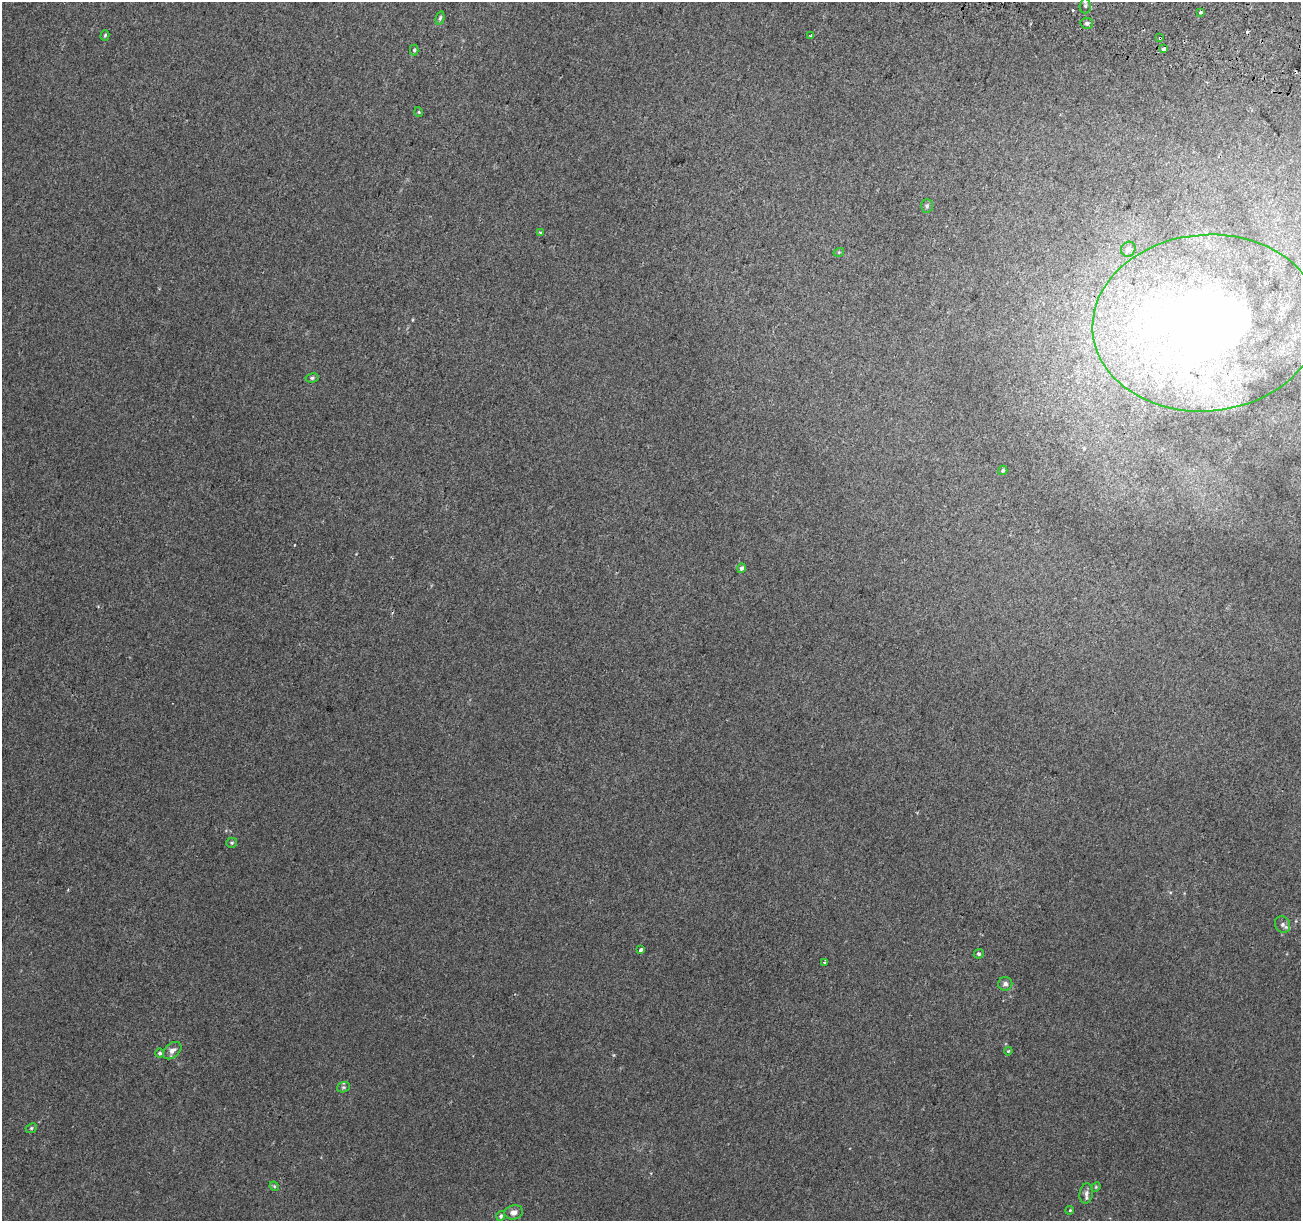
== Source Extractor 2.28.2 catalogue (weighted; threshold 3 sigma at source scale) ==
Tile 10 of 4 x 4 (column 2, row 3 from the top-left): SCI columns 1325-2623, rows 1552-2770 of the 5231 x 5470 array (HDU 1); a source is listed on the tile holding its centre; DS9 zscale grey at full resolution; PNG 1303 x 1223 px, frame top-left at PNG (2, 2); each listed source drawn as its Kron ellipse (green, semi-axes under 4 px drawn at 4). Shown black and unused: <1% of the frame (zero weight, under 2 of 3 exposures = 2% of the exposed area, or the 3 px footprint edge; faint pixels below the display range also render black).
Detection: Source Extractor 2.28.2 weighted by HDU 2 'WHT'; one run over the whole footprint, this tile lists its part. Background 0.00368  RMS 0.0054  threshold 0.0244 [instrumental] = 3 sigma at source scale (4.5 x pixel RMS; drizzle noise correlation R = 1.50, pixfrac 1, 0.0396/0.0396 arcsec/px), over >= 5 px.
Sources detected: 37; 2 cosmic-ray / hot-pixel residue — neither listed nor drawn; the other 35 listed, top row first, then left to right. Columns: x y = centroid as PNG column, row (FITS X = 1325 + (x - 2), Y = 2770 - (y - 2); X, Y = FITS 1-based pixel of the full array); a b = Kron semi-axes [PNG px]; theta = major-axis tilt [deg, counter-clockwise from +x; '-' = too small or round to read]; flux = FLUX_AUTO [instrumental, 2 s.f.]
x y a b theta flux
1085 6 7 5 88 1.4
1201 12 3 3 - 3.5
440 18 7 4 75 1.1
1087 23 6 5 - 1.6
105 35 5 4 - 0.77
811 35 4 3 - 0.89
1160 38 3 2 - 0.81
1164 48 3 3 - 3.8
414 50 5 4 - 0.84
419 112 5 3 - 0.5
927 206 7 5 88 1
540 233 3 3 - 0.95
1128 249 8 7 - 1.8
839 252 5 3 - 0.5
1206 323 114 88 5 540
312 378 6 4 9 1
1003 470 5 4 - 0.9
742 568 5 4 - 1.6
232 843 5 5 - 0.79
1282 924 9 7 -60 2
641 950 3 3 - 2.7
979 954 5 5 - 1.3
825 962 3 3 - 2
1005 984 7 6 - 1.9
172 1051 10 7 42 3.5
1008 1051 4 3 - 0.48
160 1053 4 4 - 1.2
343 1087 6 5 - 0.99
31 1128 6 4 23 0.79
274 1186 5 4 - 0.65
1096 1187 5 4 - 0.59
1086 1193 10 6 80 2.4
1070 1210 4 3 - 0.5
514 1212 9 7 11 3.2
501 1216 5 4 - 1.3
Overlapping masked pixels (flux is a lower limit): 2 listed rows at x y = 1160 38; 1206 323
Isophote crosses this tile's border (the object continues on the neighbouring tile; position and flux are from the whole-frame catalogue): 1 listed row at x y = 1085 6